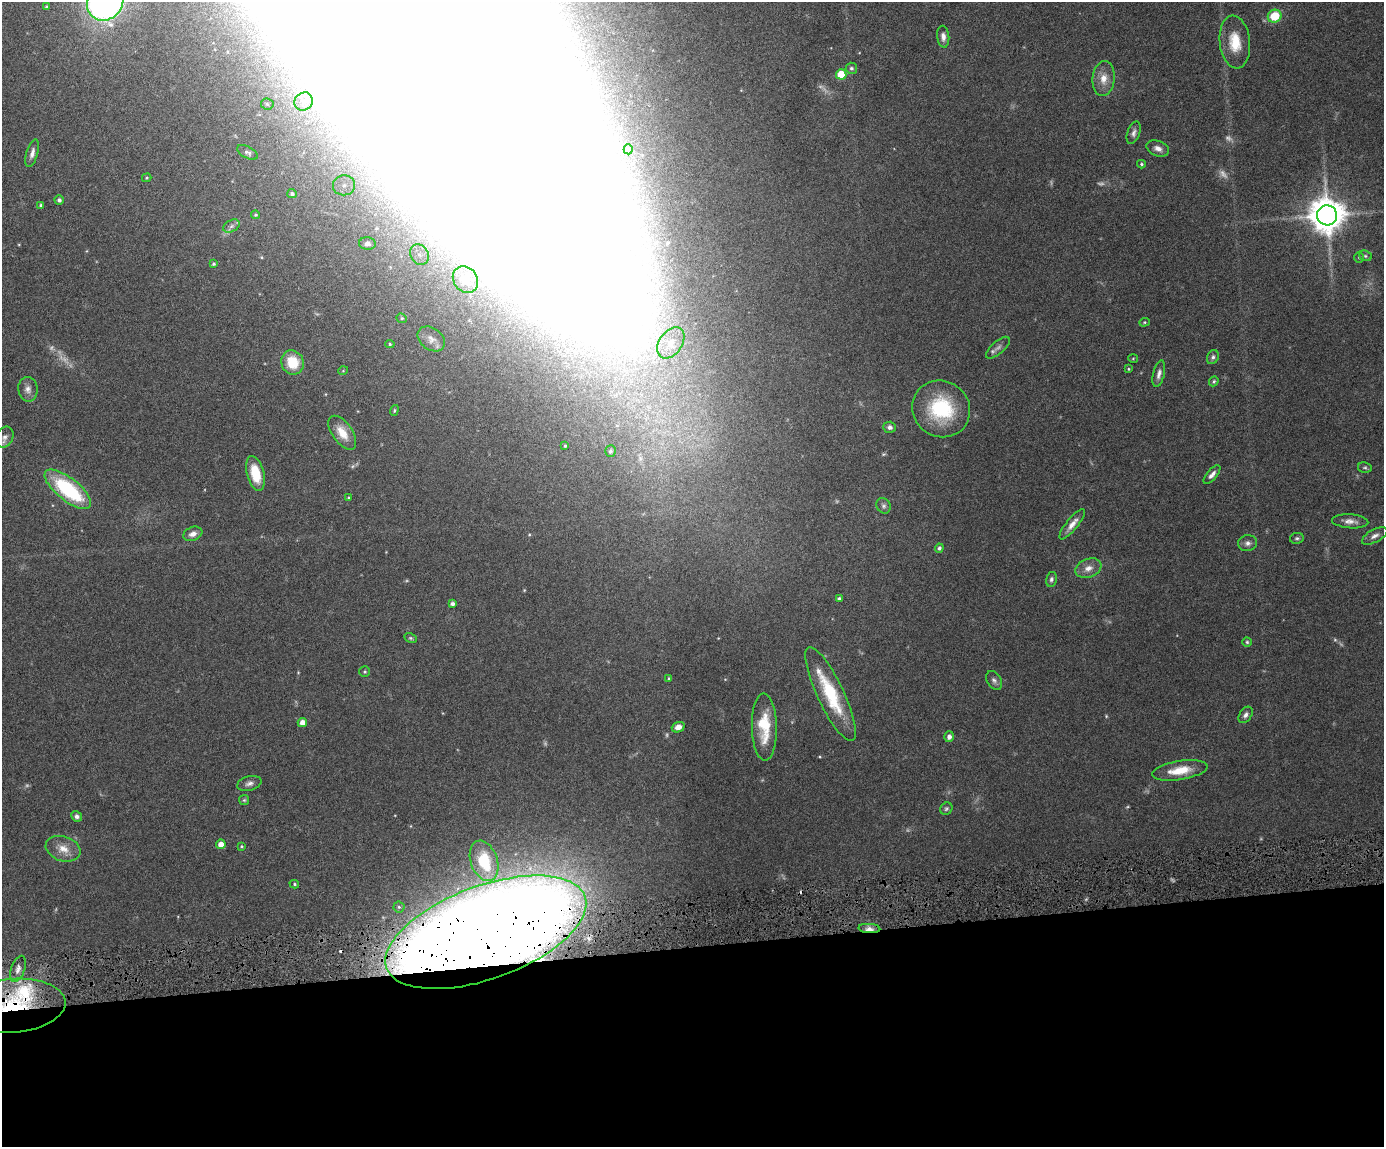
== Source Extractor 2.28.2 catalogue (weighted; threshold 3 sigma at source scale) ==
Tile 11 of 3 x 4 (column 2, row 4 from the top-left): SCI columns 1622-3003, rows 2-1146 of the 4519 x 4583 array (HDU 1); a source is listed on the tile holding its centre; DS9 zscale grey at full resolution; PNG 1386 x 1149 px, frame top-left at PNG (2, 2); each listed source drawn as its Kron ellipse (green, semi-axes under 4 px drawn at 4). Shown black and unused: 18% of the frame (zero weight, under 4 of 8 exposures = <1% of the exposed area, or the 3 px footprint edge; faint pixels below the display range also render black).
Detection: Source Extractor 2.28.2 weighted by HDU 2 'WHT'; one run over the whole footprint, this tile lists its part. Background 0.0445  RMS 0.0037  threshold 0.0153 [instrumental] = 3 sigma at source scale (4.09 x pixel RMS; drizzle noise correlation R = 1.36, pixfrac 0.8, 0.05/0.05 arcsec/px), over >= 5 px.
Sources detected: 113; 10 too faint to see at this stretch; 5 inside a brighter object's white glare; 2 cosmic-ray / hot-pixel residue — neither listed nor drawn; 2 inside a brighter listed object's ellipse — not listed separately; the other 94 listed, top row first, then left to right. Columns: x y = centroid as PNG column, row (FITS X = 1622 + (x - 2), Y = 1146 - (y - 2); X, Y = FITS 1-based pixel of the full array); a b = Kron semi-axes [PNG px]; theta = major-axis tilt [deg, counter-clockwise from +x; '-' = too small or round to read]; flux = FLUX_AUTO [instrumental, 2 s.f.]
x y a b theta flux
105 2 19 17 50 190
47 7 4 3 - 0.66
1275 16 7 6 - 10
943 37 11 6 -84 1.9
1235 42 26 15 -84 9.3
851 68 6 5 - 0.8
841 74 5 5 - 9.3
1104 79 17 11 84 4.3
303 101 9 8 - 2.8
267 104 6 5 - 0.92
1134 133 12 6 70 1.3
1158 148 12 7 -22 2
628 149 5 4 - 0.85
247 152 11 5 -28 1
32 153 14 5 75 1.8
1141 164 4 3 - 0.54
147 178 5 4 - 0.39
344 185 11 10 - 3.9
292 194 5 4 - 0.77
59 200 4 4 - 0.95
41 205 3 3 - 0.72
255 215 4 4 - 0.48
1327 215 10 10 - 850
231 226 9 5 28 1.2
367 243 8 6 -6 1.3
419 255 11 9 -59 3.1
1365 256 6 5 - 0.72
1359 257 5 5 - 0.54
214 264 4 4 - 0.57
465 279 14 12 -53 3.2
402 318 5 4 - 0.56
1144 322 5 4 - 0.42
431 339 15 10 -37 2.6
671 343 17 11 55 5.5
390 344 5 4 - 0.52
998 348 15 6 41 1.6
1213 357 7 5 63 0.96
1133 358 5 3 - 0.34
292 362 12 11 - 8.8
1128 369 4 3 - 0.32
343 371 5 3 - 0.29
1159 374 14 5 77 1.6
1214 381 5 4 - 0.6
28 389 12 9 -81 2
941 409 29 28 - 26
394 410 5 4 - 0.45
890 427 6 5 - 1.1
342 433 19 10 -55 5.8
5 437 11 8 61 1.8
565 446 4 3 - 0.37
610 451 6 5 - 0.78
1365 467 7 5 -12 0.61
255 473 18 8 -75 9.8
1212 475 11 5 49 1.7
68 489 28 11 -39 32
348 498 4 4 - 0.43
883 506 8 7 - 0.99
1350 521 18 7 -4 2.3
1072 524 19 6 51 2.8
193 534 10 6 20 2
1375 536 14 6 28 1.7
1297 538 7 5 10 0.72
1248 543 9 8 - 1.4
939 548 4 4 - 0.9
1088 568 13 9 21 2.9
1051 579 7 5 77 0.89
839 598 4 3 - 0.73
452 604 4 4 - 1.1
411 638 6 4 -26 0.52
1247 642 4 4 - 0.5
365 672 5 5 - 0.52
669 678 3 3 - 0.51
994 680 10 7 -59 1.2
831 694 51 13 -65 20
1246 715 9 6 55 1.2
302 722 4 4 - 2.3
678 727 7 5 22 2.2
764 727 34 12 -89 12
949 737 5 5 - 1.4
1180 770 28 9 9 7.9
249 783 12 7 14 1.5
244 800 5 5 - 0.47
946 809 7 5 45 0.68
77 816 5 5 - 1.2
221 844 5 4 - 2.9
241 846 4 3 - 0.38
63 849 18 12 -18 4.5
484 861 21 13 -71 14
294 884 5 4 - 0.47
399 907 5 5 - 0.62
869 928 11 4 -3 2
486 932 105 46 20 1700
18 969 14 6 70 2
13 1006 52 27 5 41
Overlapping masked pixels (flux is a lower limit): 3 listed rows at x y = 869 928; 486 932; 13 1006
Isophote crosses this tile's border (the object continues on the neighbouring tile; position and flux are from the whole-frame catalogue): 2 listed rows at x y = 105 2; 13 1006